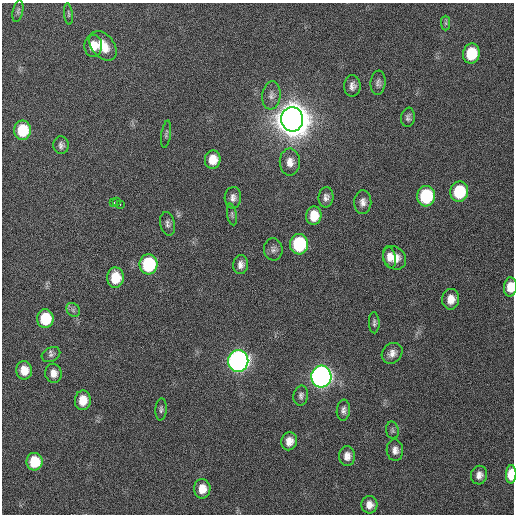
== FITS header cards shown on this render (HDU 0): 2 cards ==
NAXIS1  =                  512 / Axis length
NAXIS2  =                  512 / Axis length

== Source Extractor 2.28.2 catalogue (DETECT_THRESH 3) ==
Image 512 x 512 px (HDU 0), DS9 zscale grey, 1 PNG px = 1 image px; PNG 516 x 516 px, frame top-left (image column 1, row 512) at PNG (2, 3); each listed source drawn as its Kron ellipse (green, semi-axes under 4 px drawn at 4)
Background 132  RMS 12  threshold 34.8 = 3 sigma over >= 5 px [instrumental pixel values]
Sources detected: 58; all 58 listed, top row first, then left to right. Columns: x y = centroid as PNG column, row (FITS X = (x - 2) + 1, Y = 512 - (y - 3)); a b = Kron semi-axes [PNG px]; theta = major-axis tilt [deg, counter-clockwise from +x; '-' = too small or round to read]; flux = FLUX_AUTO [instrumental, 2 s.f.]
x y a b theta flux
18 11 11 5 77 1.9e+03
68 14 11 3 -84 1.2e+03
446 23 7 4 -89 1.6e+03
93 46 11 9 88 1.0e+04
103 46 17 11 -51 1.4e+04
471 54 10 8 79 2.8e+04
378 83 12 7 84 3.1e+03
352 86 11 8 89 4.1e+03
271 95 14 9 83 4.8e+03
408 117 9 7 82 2.6e+03
292 119 12 11 - 3.2e+06
22 130 10 8 -90 2.9e+04
166 134 14 4 81 2.0e+03
61 145 9 7 -86 3.0e+03
213 159 9 8 - 1.1e+04
290 162 13 10 90 7.0e+03
459 192 10 9 - 4.0e+04
426 196 10 9 - 5.6e+04
326 197 10 7 84 3.6e+03
233 198 10 8 86 4.1e+03
116 201 4 3 - 6.3e+03
363 202 12 8 89 4.6e+03
114 203 3 2 - 7.2e+03
120 204 3 2 - 1.8e+04
232 215 11 5 -80 1.7e+03
314 216 9 7 84 1.4e+04
168 224 12 7 -78 2.9e+03
299 244 10 9 - 6.2e+04
273 249 11 9 -86 3.2e+03
389 257 11 6 -79 5.5e+03
395 258 13 10 -46 1.1e+04
148 264 10 9 - 6.2e+04
241 265 9 7 85 4.3e+03
115 278 10 8 88 1.9e+04
510 287 9 6 87 1.0e+04
451 299 10 8 84 8.3e+03
73 310 7 6 - 2.2e+03
45 319 9 8 - 3.2e+04
374 323 10 5 -88 2.1e+03
392 353 11 9 45 5.3e+03
51 355 10 7 27 2.6e+03
238 361 11 10 - 4.8e+05
24 370 9 8 - 1.1e+04
53 373 9 8 - 5.9e+03
321 377 11 10 - 5.5e+05
301 396 10 7 81 2.8e+03
83 400 10 8 84 1.2e+04
161 409 11 5 85 2.2e+03
343 410 10 6 84 3.1e+03
392 430 9 6 -78 1.9e+03
289 441 9 8 - 6.8e+03
395 450 11 8 -85 4.7e+03
347 456 10 8 89 5.9e+03
34 462 9 8 - 2.5e+04
511 474 9 5 88 2.2e+04
479 475 9 8 - 4.6e+03
202 489 10 8 89 1.1e+04
369 505 9 8 - 5.9e+03
At the frame edge (FLAGS 8, measured only in part): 2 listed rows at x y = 510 287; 511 474